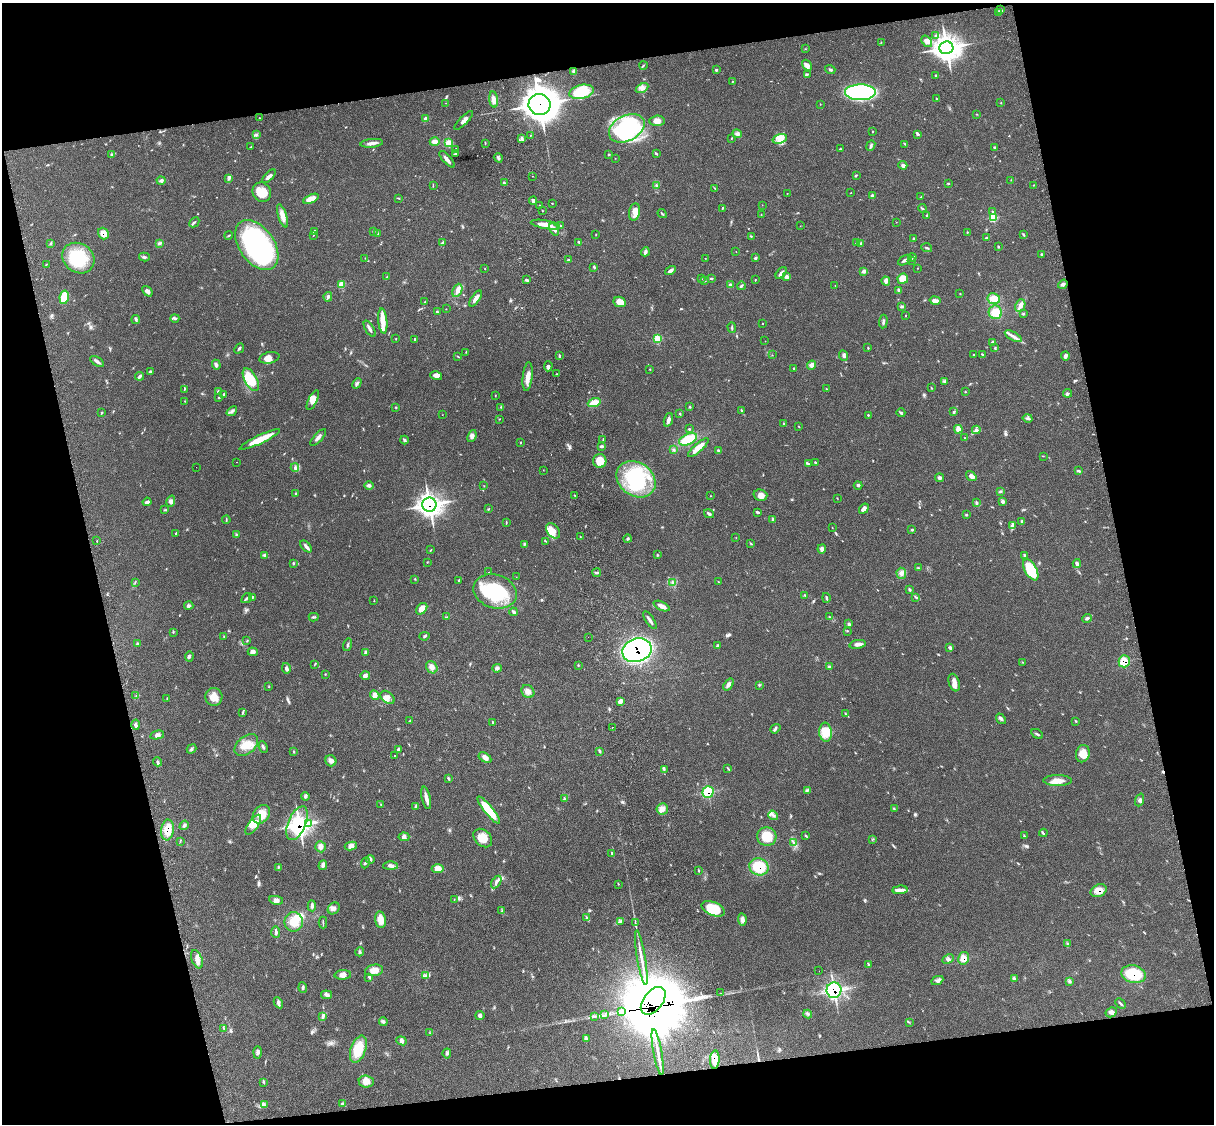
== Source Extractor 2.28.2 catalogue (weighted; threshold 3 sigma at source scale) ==
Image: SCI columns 122-4968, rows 276-4763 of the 5090 x 4928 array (HDU 1 of 3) = the unmasked area's bounding box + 8 px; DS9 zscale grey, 4 x 4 block average (1 PNG px = mean of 4 x 4 image px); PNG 1216 x 1126 px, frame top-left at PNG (2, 3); each listed source drawn as its Kron ellipse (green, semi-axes under 4 px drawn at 4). Shown black and unused: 26% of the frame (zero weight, under 3 of 4 exposures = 6% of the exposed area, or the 3 px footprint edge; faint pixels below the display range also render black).
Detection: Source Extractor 2.28.2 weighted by HDU 2 'WHT'. Background 0.0815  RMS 0.0058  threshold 0.0263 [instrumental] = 3 sigma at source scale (4.5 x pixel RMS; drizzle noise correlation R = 1.50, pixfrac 1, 0.05/0.05 arcsec/px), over >= 5 px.
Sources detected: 548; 16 inside a brighter object's white glare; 1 cosmic-ray / hot-pixel residue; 3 long thin detections or spike segments (spike, bleed or trail) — neither listed nor drawn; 2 coinciding with a brighter row at this scale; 26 inside a brighter listed object's ellipse — not listed separately; the other 500 listed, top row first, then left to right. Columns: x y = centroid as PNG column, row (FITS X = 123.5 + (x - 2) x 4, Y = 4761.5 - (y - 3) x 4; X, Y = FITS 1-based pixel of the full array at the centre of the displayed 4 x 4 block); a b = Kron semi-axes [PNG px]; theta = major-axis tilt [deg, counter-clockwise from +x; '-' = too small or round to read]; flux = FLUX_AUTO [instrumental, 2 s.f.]
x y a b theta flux
1001 10 2 2 - 2.1
998 13 4 2 - 5.2
936 36 3 3 - 5.2
927 41 6 5 - 16
881 42 2 2 - 1.1
946 48 7 6 - 2500
805 49 2 2 - 1.1
643 65 4 2 - 3.3
807 65 6 4 -57 15
830 69 5 2 - 4.9
716 70 3 2 - 4.4
574 72 3 3 - 13
807 74 3 2 - 2.6
936 75 3 2 - 2.5
732 81 2 2 - 1.7
642 88 7 3 30 13
582 92 12 7 12 130
860 92 15 8 0 510
494 99 8 3 -83 20
936 99 2 2 - 1.5
446 103 2 2 - 0.93
1001 103 2 2 - 1.3
820 104 2 2 - 1.2
539 105 11 10 - 6600
977 114 2 2 - 1.3
259 118 3 2 - 1.2
426 119 4 4 - 14
464 120 12 3 45 16
657 121 7 5 5 19
627 128 19 12 28 390
873 132 2 2 - 1.8
737 134 5 4 - 9.3
918 134 4 2 - 5.7
256 135 3 2 - 4.8
530 135 2 2 - 1.1
522 138 4 3 - 7.9
731 138 2 2 - 1.6
780 139 7 4 17 24
435 142 5 3 - 22
372 143 11 3 6 18
449 143 4 4 - 29
485 143 3 2 - 2.9
905 144 3 2 - 2.4
871 145 6 2 67 5.8
250 147 3 2 - 2.3
995 148 4 2 - 5.2
456 149 4 2 - 3.7
840 149 3 2 - 2.4
656 153 4 2 - 3.4
456 154 3 2 - 4.5
609 154 2 2 - 12
111 155 4 3 - 5.5
498 158 5 2 - 5.3
615 158 2 2 - 1
447 159 10 3 -48 14
903 165 4 2 - 5.4
856 175 3 2 - 2.5
269 176 8 3 45 16
532 176 2 2 - 0.9
229 179 4 2 - 4.8
161 180 4 4 - 7.4
1011 180 2 2 - 0.98
504 183 3 2 - 4.1
948 183 3 2 - 3.4
433 185 2 2 - 1.4
656 185 3 2 - 3.7
1033 185 2 2 - 1.8
715 188 2 2 - 2.4
262 192 10 9 - 50
787 193 2 2 - 1.1
851 193 2 2 - 1.6
872 196 2 2 - 16
921 197 3 2 - 2.9
398 198 4 2 - 2.6
311 199 8 4 23 29
533 201 4 3 - 8.4
552 203 2 2 - 1.2
762 205 2 2 - 0.82
540 206 2 2 - 3
722 208 3 2 - 2.8
922 208 4 2 - 4.6
542 210 2 2 - 1.7
992 211 2 2 - 1.8
634 212 9 5 81 33
662 214 5 2 - 4
761 214 2 2 - 0.84
927 215 3 2 - 3.8
282 216 12 4 -72 26
993 218 3 2 - 90
194 222 6 2 44 5.7
896 222 2 2 - 0.69
545 225 15 4 -9 36
560 226 3 2 - 3.7
800 226 2 2 - 0.61
554 229 6 3 -58 14
373 231 3 2 - 2.6
314 232 3 3 - 3.7
967 232 2 2 - 2.4
103 234 6 5 - 30
378 234 2 2 - 1.4
229 235 4 2 - 2.9
314 235 3 2 - 1.7
596 235 2 2 - 1.4
1023 235 4 2 - 3.5
751 236 2 2 - 2.1
913 238 2 2 - 3.7
986 238 2 2 - 2.3
579 242 2 2 - 6.9
50 243 3 2 - 3.4
159 243 3 3 - 4.7
442 243 4 2 - 5.8
857 243 3 3 - 6.5
861 243 4 3 - 7.1
257 245 28 17 -54 730
998 247 3 2 - 2.7
927 248 5 2 - 4.5
736 251 2 2 - 0.81
645 252 4 3 - 9
1041 254 3 2 - 3.9
144 257 5 2 - 5.8
912 257 4 2 - 3.6
78 258 17 14 -36 150
365 258 2 2 - 1.2
705 258 2 2 - 0.84
755 258 3 2 - 6.4
568 260 2 2 - 6.3
905 260 7 2 30 12
912 260 3 2 - 2.4
46 264 2 2 - 1.7
594 267 3 2 - 4.4
917 268 2 2 - 0.89
485 269 2 2 - 1.6
670 271 5 3 - 11
864 271 4 3 - 9
781 273 7 2 51 13
386 277 3 2 - 1.9
787 277 4 3 - 11
711 278 4 2 - 3.6
702 279 2 2 - 0.81
903 279 5 5 - 49
526 280 3 2 - 6.5
755 280 2 2 - 1.5
704 281 2 2 - 1.3
886 281 4 4 - 12
341 284 3 3 - 49
1063 284 5 3 - 9.4
730 285 3 3 - 8.1
741 286 4 2 - 5.2
835 286 2 2 - 0.68
457 290 7 4 65 16
147 291 6 4 -50 10
899 291 4 3 - 6
960 294 2 2 - 1.1
64 297 7 4 79 86
328 297 4 3 - 6
476 299 9 2 55 19
994 299 6 5 - 35
935 300 5 3 - 13
425 302 2 2 - 2.1
620 302 6 5 - 32
1020 305 6 5 - 17
902 306 3 2 - 3.4
446 309 2 2 - 1.2
437 312 3 2 - 4.4
995 312 7 6 - 48
1023 314 2 2 - 3
906 315 2 2 - 1.5
175 318 4 3 - 5.7
136 320 4 2 - 5.1
383 321 12 4 -84 39
883 321 7 2 84 6.8
762 323 2 2 - 1.5
732 327 5 2 - 4.1
370 329 9 3 -58 9.8
1013 336 9 3 -30 15
396 339 2 2 - 1.8
415 339 3 3 - 4.8
658 339 2 2 - 100
765 341 2 2 - 0.8
992 342 4 2 - 3.6
239 348 5 2 - 6.7
868 348 3 2 - 2.2
995 348 4 2 - 2.8
466 352 2 2 - 1.7
982 354 3 2 - 2.4
772 355 2 2 - 1
974 355 2 2 - 2.3
559 356 3 2 - 5.7
844 356 5 3 - 8.5
1065 356 4 3 - 8
458 357 3 2 - 2.2
269 358 10 5 12 23
97 362 8 3 -33 8.8
216 365 5 3 - 6.6
812 365 5 4 - 13
548 366 5 3 - 7.2
794 368 2 2 - 2.2
650 369 2 2 - 1.6
150 371 3 2 - 3.1
556 374 2 2 - 1.3
140 376 4 2 - 8.8
436 376 6 4 -16 14
528 377 14 5 84 28
251 380 12 6 -61 100
945 382 3 2 - 1.7
357 383 6 2 61 6
931 388 3 2 - 2.2
185 389 4 2 - 3
826 389 3 2 - 1.7
218 391 3 2 - 3.3
965 391 3 2 - 1.6
1068 393 4 3 - 5.8
224 394 3 2 - 3.2
495 395 3 2 - 1.7
219 397 3 2 - 3.5
313 400 11 4 64 26
185 401 2 2 - 0.96
594 403 6 3 18 45
396 407 2 2 - 3.4
501 407 2 2 - 1.9
689 407 3 2 - 2.9
741 410 3 2 - 3.5
232 411 6 3 39 8.6
954 412 4 2 - 3.9
102 413 3 2 - 2.6
901 413 4 2 - 4.9
680 414 3 2 - 2.4
442 415 2 2 - 0.74
868 415 3 2 - 2.9
1028 418 5 3 - 6.4
499 419 2 2 - 1.5
668 420 7 3 72 11
784 424 3 2 - 2.4
799 427 3 2 - 1.7
689 429 3 2 - 2.6
958 429 4 3 - 22
976 430 4 4 - 9.2
472 436 6 4 69 11
318 437 10 3 48 14
965 438 2 2 - 1.2
603 439 4 2 - 1.7
688 439 9 5 24 98
260 440 22 3 25 77
404 440 4 3 - 5.2
521 442 2 2 - 2
602 446 3 3 - 6.1
698 448 13 3 42 44
674 450 3 2 - 3.3
718 451 2 2 - 7.5
1043 456 2 2 - 1.2
600 461 7 6 - 59
237 462 2 2 - 0.59
815 462 3 2 - 3.1
808 463 4 2 - 4
196 467 2 2 - 0.98
295 468 4 2 - 5.4
543 470 2 2 - 0.92
1079 471 3 2 - 5.8
971 476 6 4 -37 15
940 478 4 4 - 7.2
636 479 21 16 -35 250
858 485 4 3 - 5.3
369 486 5 3 - 8.6
484 486 2 2 - 1
1001 491 3 2 - 3.1
296 494 3 2 - 3.1
575 495 2 2 - 1.8
760 495 7 5 -16 18
711 496 2 2 - 1.4
837 498 2 2 - 1.3
171 501 6 4 74 9.9
1003 501 4 4 - 7.5
147 502 4 3 - 7.4
976 503 4 2 - 3.3
429 505 7 7 - 1300
488 509 2 2 - 2.5
864 509 5 3 - 16
164 510 2 2 - 1.2
757 512 4 2 - 5.2
709 514 5 2 - 7.3
966 515 2 2 - 1.7
226 520 4 2 - 2.7
773 520 4 2 - 4.3
1022 521 3 2 - 3.9
506 522 3 2 - 2.6
1012 526 4 3 - 7.6
832 528 2 2 - 1
912 530 3 3 - 3.8
553 531 8 5 -52 26
176 533 3 2 - 1.8
236 535 3 2 - 2.9
580 537 3 2 - 2
736 538 2 2 - 0.83
627 539 4 2 - 4.9
97 541 2 2 - 1.3
545 541 2 2 - 1.7
751 543 3 2 - 3
524 544 4 2 - 5
306 546 7 3 -48 9.9
822 549 5 3 - 15
431 550 2 2 - 1.4
264 555 4 3 - 4.6
657 555 3 2 - 2.6
1024 555 4 2 - 3.2
427 562 2 2 - 1.6
293 563 3 2 - 2.9
1077 563 4 3 - 6.1
919 568 3 2 - 2.7
1031 570 12 6 -61 140
489 572 2 2 - 1.5
597 573 4 2 - 5.5
901 573 5 4 - 13
516 577 2 2 - 0.67
415 579 2 2 - 1.7
459 580 3 2 - 3
135 582 2 2 - 2.1
673 582 3 2 - 2.8
718 582 2 2 - 2
909 590 3 2 - 4.3
495 591 22 16 -17 250
805 595 3 2 - 2.4
916 597 4 2 - 3.9
247 598 6 2 36 5.9
252 598 4 2 - 3.4
826 598 5 2 - 4.6
374 600 2 2 - 1.3
189 606 5 3 - 6.9
662 606 9 3 -24 23
422 609 7 4 47 24
513 612 4 3 - 6.4
314 617 5 2 - 4.1
446 617 2 2 - 3.3
830 617 2 2 - 2.3
1087 618 5 3 - 5.5
650 620 10 2 -57 12
849 624 4 3 - 5
847 631 2 2 - 1.4
173 632 2 2 - 1.9
224 636 2 2 - 1.4
424 636 5 2 - 3.9
588 637 2 2 - 0.48
247 641 2 2 - 1.9
137 643 3 2 - 2.4
857 644 8 4 11 14
348 645 6 2 74 5.7
717 646 3 3 - 4.1
950 647 4 3 - 5.9
637 650 15 11 19 940
253 652 5 4 - 13
365 653 4 3 - 5.3
189 656 5 3 - 6.7
1124 661 6 5 - 53
1023 662 2 2 - 1.1
315 664 3 2 - 2.2
578 665 3 2 - 2.4
432 667 6 5 - 15
829 667 3 3 - 4.7
286 668 5 3 - 7.8
497 668 4 3 - 8.8
325 674 2 2 - 1.1
365 675 5 4 - 9.3
954 683 9 5 -72 18
728 684 7 3 55 13
760 685 2 2 - 1.7
269 687 2 2 - 1.2
528 691 7 6 - 18
136 695 2 2 - 0.76
375 695 5 4 - 17
214 697 9 8 - 38
388 697 8 5 -41 19
167 699 2 2 - 1.3
620 701 4 2 - 18
243 713 4 2 - 3.5
846 714 2 2 - 1.6
1001 719 6 3 -51 8.4
410 720 2 2 - 1.4
1076 721 3 2 - 2.1
492 723 3 2 - 2.7
136 725 5 3 - 9.3
612 728 2 2 - 6
775 729 5 2 - 5.6
825 732 9 6 -85 64
1037 734 6 2 -30 5.1
157 735 7 4 13 10
246 745 13 8 40 51
263 747 6 2 -67 5.8
191 749 5 3 - 5.6
398 750 4 3 - 5.8
600 751 2 2 - 2.2
293 752 2 2 - 2
1083 754 9 7 77 39
394 755 2 2 - 6.1
485 758 7 4 -31 16
331 761 6 5 - 13
158 762 4 3 - 5.6
728 768 3 2 - 2.6
664 769 2 2 - 2.1
448 778 4 3 - 3.7
1057 781 14 5 0 34
807 790 3 3 - 4.4
708 792 6 5 - 99
305 796 4 4 - 6.6
426 798 11 3 -77 20
564 798 3 2 - 3
1140 800 6 3 69 8.3
381 805 2 2 - 0.91
416 807 3 2 - 3.3
662 809 6 5 - 17
894 809 2 2 - 2
489 810 17 4 -51 110
261 814 10 7 51 46
773 815 5 3 - 9.7
297 823 18 9 67 220
308 823 4 2 - 6.1
184 825 5 3 - 6.7
253 825 11 5 56 29
167 830 10 6 82 53
1043 833 4 2 - 4.2
806 836 4 2 - 2.8
1024 836 4 2 - 2.6
404 837 5 4 - 10
767 837 10 9 - 56
483 838 10 8 -43 41
872 840 2 2 - 1.1
180 841 2 2 - 1.2
794 843 4 2 - 4.5
351 846 6 4 8 17
320 847 6 5 - 15
612 853 4 2 - 3.4
370 859 4 2 - 5
365 863 6 2 66 4.4
323 865 5 4 - 9
390 866 7 3 0 10
759 867 9 8 - 120
278 868 3 2 - 2.5
438 869 6 4 3 28
698 870 2 2 - 2
496 882 7 3 57 9.2
618 884 2 2 - 1.8
900 890 7 3 4 12
1099 891 8 6 24 37
276 900 7 4 -11 13
454 900 2 2 - 1.6
312 906 5 3 - 9.3
334 908 6 5 - 13
713 909 12 6 -23 96
502 911 2 2 - 1.4
587 918 4 2 - 4.9
742 919 6 4 -82 12
380 920 8 5 -82 36
620 921 2 2 - 1.7
294 922 10 9 - 48
323 923 6 2 -89 3.8
635 923 3 2 - 2.2
276 932 6 3 -88 7.4
1068 944 3 2 - 1.7
360 952 4 3 - 5.6
641 958 28 2 -80 36
964 958 6 5 - 29
197 959 9 5 -69 21
948 959 6 4 28 9.9
869 964 3 2 - 3.1
374 970 9 5 9 32
819 971 2 2 - 2.7
1134 974 12 8 -13 130
343 975 8 4 4 18
425 976 3 2 - 4.7
369 977 3 2 - 3
1014 979 4 3 - 5.3
937 980 6 4 24 10
1069 982 3 2 - 3.5
303 988 5 2 - 5.4
834 990 8 7 - 280
721 993 2 2 - 0.6
326 995 5 4 - 9.1
653 1001 16 9 52 6200
278 1003 6 4 -61 11
1121 1004 6 2 -45 5.5
621 1012 4 2 - 5.7
1111 1012 6 5 - 9.8
808 1014 4 2 - 4.6
480 1015 4 4 - 7.4
605 1015 3 2 - 2.6
323 1017 4 3 - 6.3
595 1017 3 2 - 3
383 1022 4 2 - 5.3
909 1022 2 2 - 1.6
223 1029 2 2 - 1.1
430 1033 2 2 - 1.4
586 1038 4 2 - 4.9
401 1041 5 4 - 9.3
358 1049 14 7 70 95
257 1052 6 3 87 6.9
658 1052 23 2 -80 31
447 1053 5 2 - 5.6
715 1060 9 5 86 57
366 1081 7 6 - 25
263 1082 2 2 - 2.3
343 1104 3 2 - 1.9
264 1105 3 2 - 5.1
Overlapping masked pixels (flux is a lower limit): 15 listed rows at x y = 539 105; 103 234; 429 505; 637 650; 1124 661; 708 792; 297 823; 167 830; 759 867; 1099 891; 964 958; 1134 974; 834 990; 653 1001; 715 1060
Diffuse or blended objects may show on this block-average render without a row.